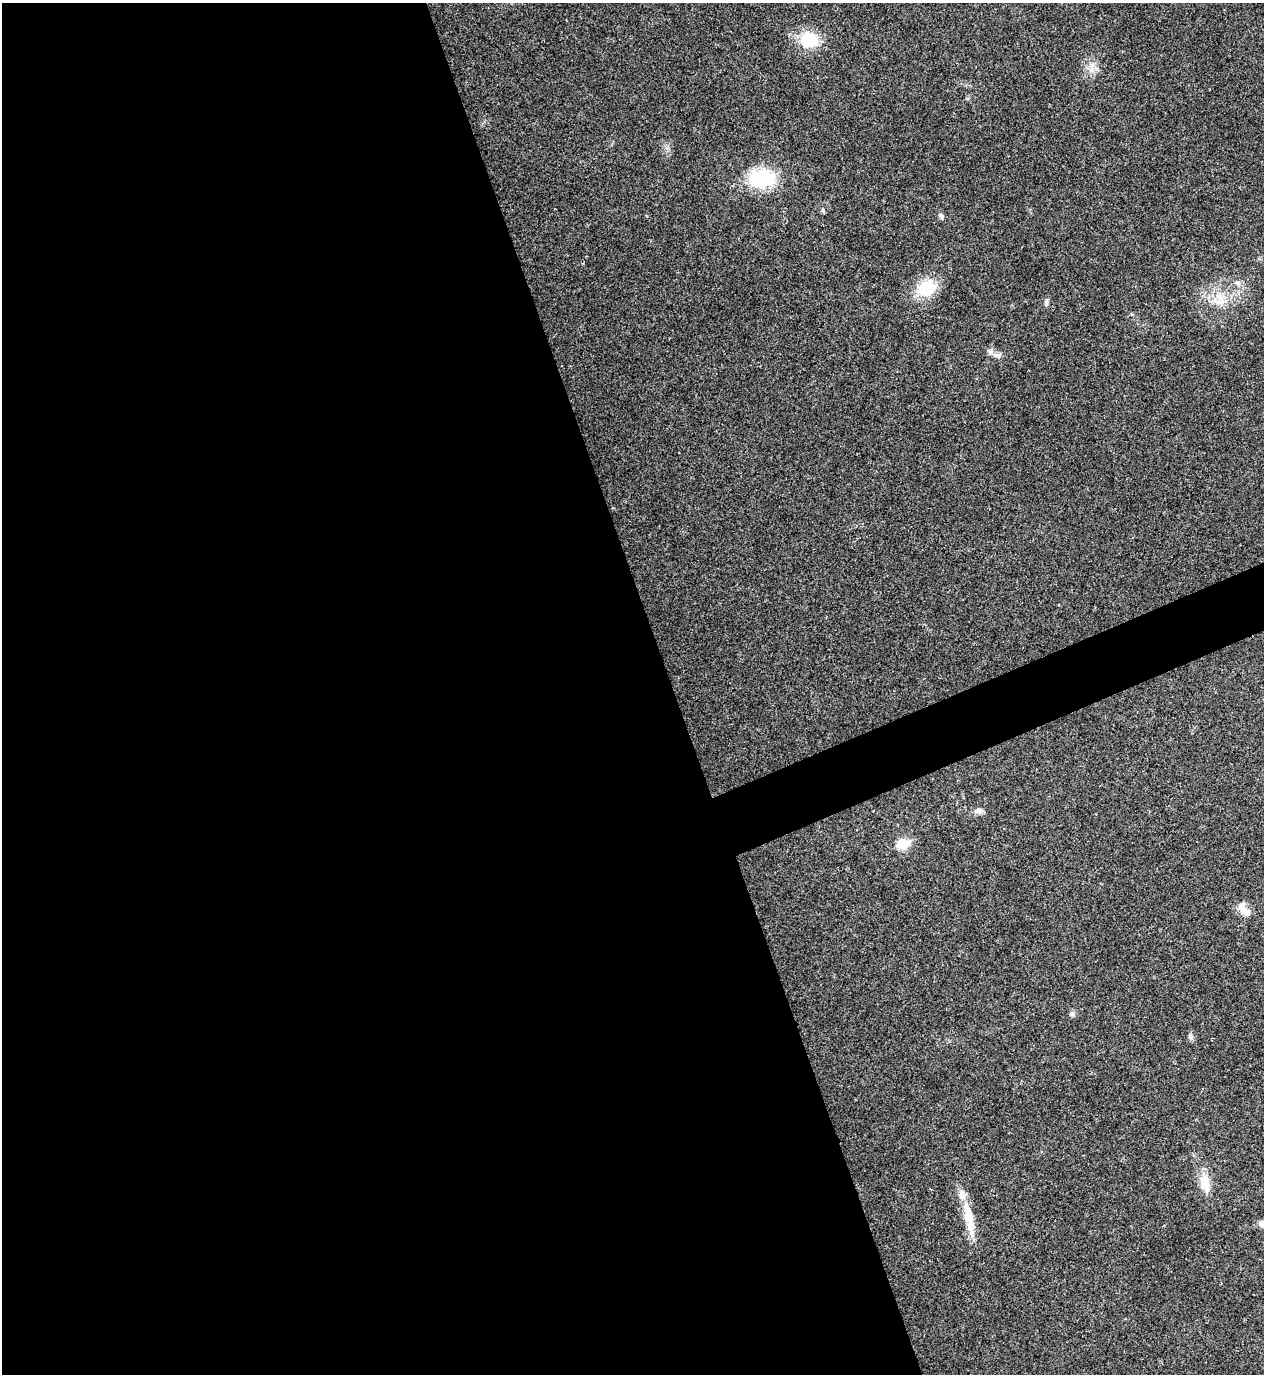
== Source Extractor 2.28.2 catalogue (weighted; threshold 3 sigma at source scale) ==
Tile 9 of 4 x 4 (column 1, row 3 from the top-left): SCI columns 155-1416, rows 1377-2748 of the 5482 x 5493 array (HDU 1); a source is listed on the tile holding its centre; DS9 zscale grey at full resolution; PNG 1266 x 1376 px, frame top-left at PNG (2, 3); no overlay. Shown black and unused: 55% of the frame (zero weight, under 3 of 4 exposures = <1% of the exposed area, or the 3 px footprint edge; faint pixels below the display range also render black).
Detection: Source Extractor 2.28.2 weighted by HDU 2 'WHT'; one run over the whole footprint, this tile lists its part. Background 0.0203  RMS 0.0049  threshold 0.0222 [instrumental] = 3 sigma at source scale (4.5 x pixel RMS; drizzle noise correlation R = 1.50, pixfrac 1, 0.05/0.05 arcsec/px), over >= 5 px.
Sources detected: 18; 1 inside a brighter listed object's ellipse — not listed separately; the other 17 listed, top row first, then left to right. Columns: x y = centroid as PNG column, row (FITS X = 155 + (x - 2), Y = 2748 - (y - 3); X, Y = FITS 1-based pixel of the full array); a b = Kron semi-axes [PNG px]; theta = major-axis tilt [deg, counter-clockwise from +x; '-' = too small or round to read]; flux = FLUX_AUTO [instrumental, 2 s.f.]
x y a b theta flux
809 40 17 15 -21 18
1092 66 7 6 - 2.1
762 179 24 17 2 33
823 210 5 5 - 0.78
941 216 7 5 -22 1
1237 283 7 7 - 1.6
927 288 24 19 24 15
1046 302 9 5 90 1.2
1219 302 10 6 0 3
997 355 11 5 -7 1.9
978 811 11 7 6 2.2
902 844 6 6 - 26
1242 909 19 9 87 4.1
1072 1014 7 5 -68 1.1
1205 1183 25 13 -77 7.8
969 1218 23 13 -82 9.3
1262 1223 9 8 - 2.1
Isophote crosses this tile's border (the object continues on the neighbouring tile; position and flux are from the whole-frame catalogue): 1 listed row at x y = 1262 1223
Unlisted compact peaks at least as high as the median listed source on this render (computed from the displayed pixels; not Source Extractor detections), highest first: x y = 1190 1035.